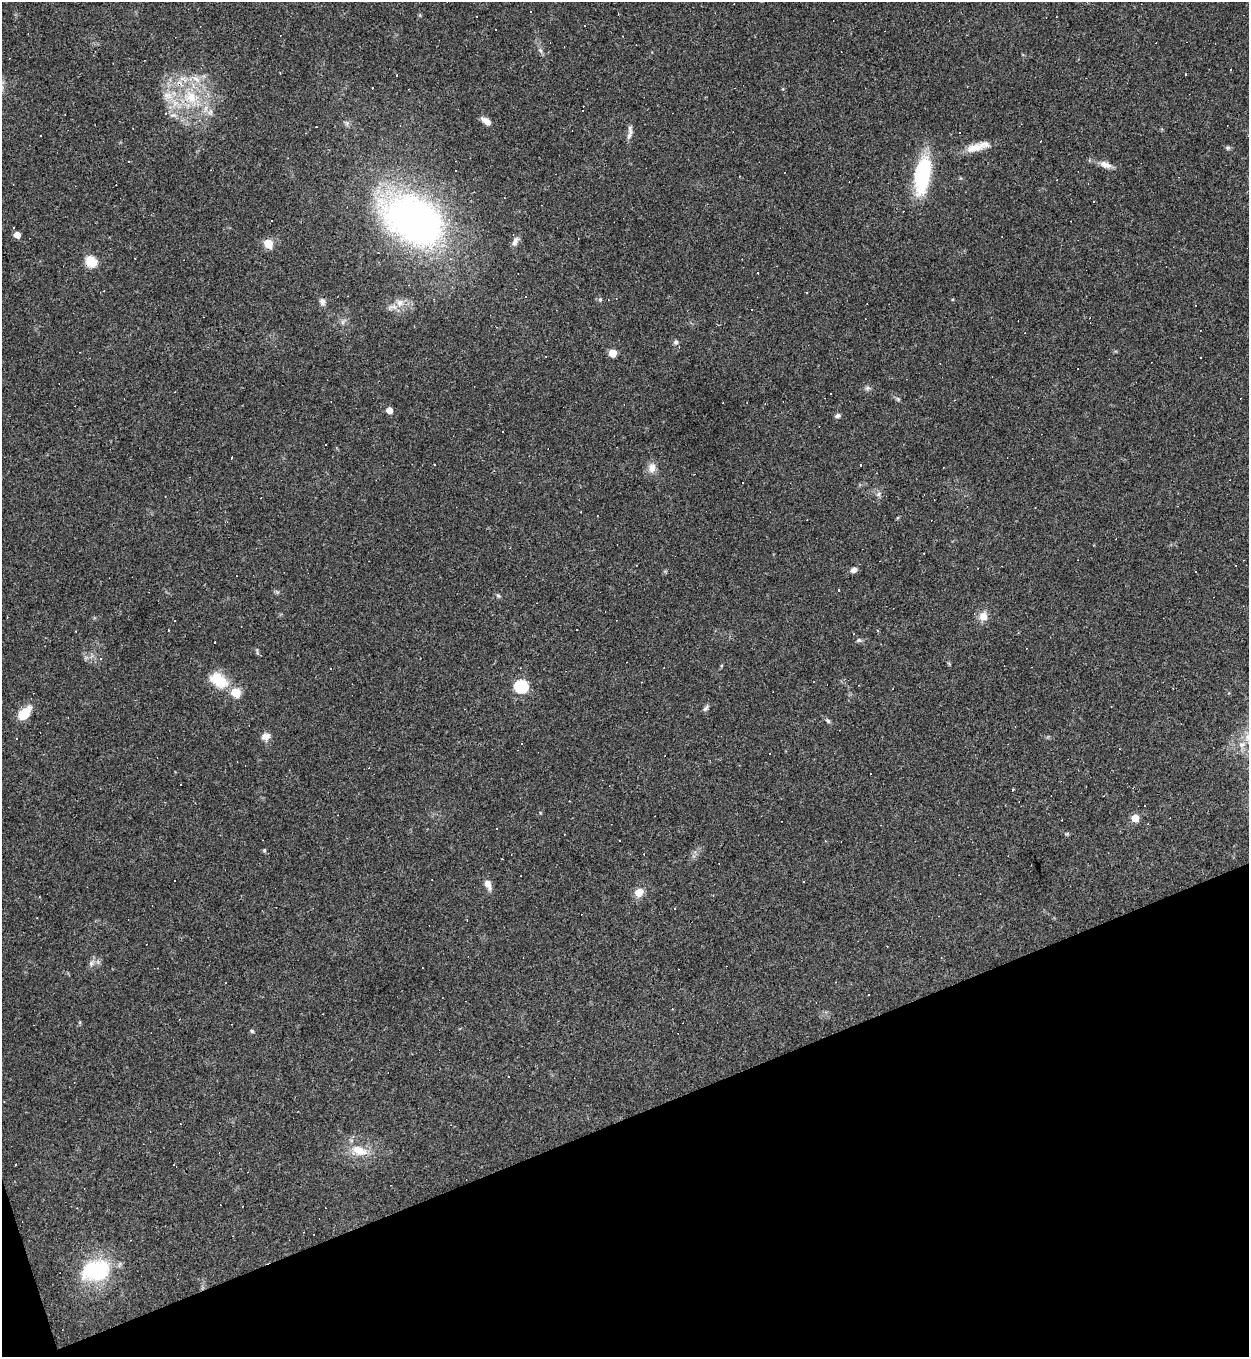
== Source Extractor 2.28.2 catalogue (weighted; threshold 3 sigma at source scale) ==
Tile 14 of 4 x 4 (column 2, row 4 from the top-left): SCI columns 1394-2640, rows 1-1355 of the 5407 x 5421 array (HDU 1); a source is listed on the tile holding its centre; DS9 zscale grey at full resolution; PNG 1251 x 1359 px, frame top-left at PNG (2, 2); no overlay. Shown black and unused: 18% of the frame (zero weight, under 3 of 4 exposures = <1% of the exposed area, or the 3 px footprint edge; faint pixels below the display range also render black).
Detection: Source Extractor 2.28.2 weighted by HDU 2 'WHT'; one run over the whole footprint, this tile lists its part. Background 0.0443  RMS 0.0046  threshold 0.0209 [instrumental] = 3 sigma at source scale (4.5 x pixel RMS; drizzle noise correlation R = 1.50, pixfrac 1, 0.05/0.05 arcsec/px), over >= 5 px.
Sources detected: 122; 50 cosmic-ray / hot-pixel residue — not listed; the other 72 listed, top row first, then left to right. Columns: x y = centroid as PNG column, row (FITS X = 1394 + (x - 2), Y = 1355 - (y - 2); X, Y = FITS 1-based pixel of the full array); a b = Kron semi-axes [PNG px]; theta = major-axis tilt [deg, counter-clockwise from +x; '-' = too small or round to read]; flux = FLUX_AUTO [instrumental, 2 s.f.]
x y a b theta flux
564 47 2 2 - 0.25
540 50 6 5 - 0.9
1231 70 3 2 - 0.84
1185 74 3 3 - 1.1
196 79 13 6 -36 2.9
168 96 14 9 -8 4.4
191 97 20 15 -70 14
206 107 9 6 72 2.5
486 121 12 6 -36 3.3
630 130 16 5 -81 1.9
975 148 24 11 11 6.6
1228 148 6 5 - 0.84
1105 165 17 8 -20 3.2
922 174 37 14 82 37
740 176 3 2 - 0.26
1094 201 2 2 - 0.37
414 220 53 36 -30 220
14 228 3 2 - 0.58
17 235 5 5 - 4.2
515 241 14 6 61 2
268 244 5 5 - 18
91 261 6 5 - 29
758 273 3 2 - 0.24
600 300 5 5 - 0.69
322 302 9 7 -75 1.7
400 303 11 9 49 3.4
676 342 7 5 14 0.96
612 353 5 5 - 9.4
868 388 7 6 - 1.1
898 399 6 5 - 0.72
389 410 5 5 - 4.4
838 416 7 5 26 1.1
434 464 3 3 - 3
860 465 3 2 - 0.32
652 468 13 10 79 3.4
879 494 7 5 23 1.2
581 512 2 2 - 0.3
854 570 8 6 36 1.8
839 590 3 3 - 0.88
498 596 6 5 - 0.73
983 616 12 12 - 3.8
576 629 3 2 - 0.35
877 630 3 3 - 0.93
859 640 7 5 14 0.9
214 642 3 3 - 1.8
101 659 4 3 - 0.48
218 680 26 16 -34 12
521 686 6 6 - 60
1173 688 2 2 - 0.27
236 692 6 5 - 20
705 708 10 5 48 1.1
24 713 17 10 46 8.7
828 721 9 4 -45 0.92
266 736 12 9 24 2.7
521 743 3 2 - 0.64
1242 745 9 6 1 1.9
180 784 3 2 - 0.44
1013 789 3 2 - 0.83
1135 818 5 5 - 9
496 828 2 2 - 0.32
620 841 3 2 - 0.58
264 850 5 4 - 0.56
804 881 2 2 - 0.31
488 884 11 6 -67 3.4
639 892 9 8 - 4.9
91 963 8 6 71 1.4
225 983 2 2 - 0.26
672 1009 2 2 - 0.27
252 1031 5 4 - 0.66
359 1150 24 13 -21 8.4
15 1164 2 2 - 0.38
96 1271 31 22 11 36
Overlapping masked pixels (flux is a lower limit): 1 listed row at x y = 191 97